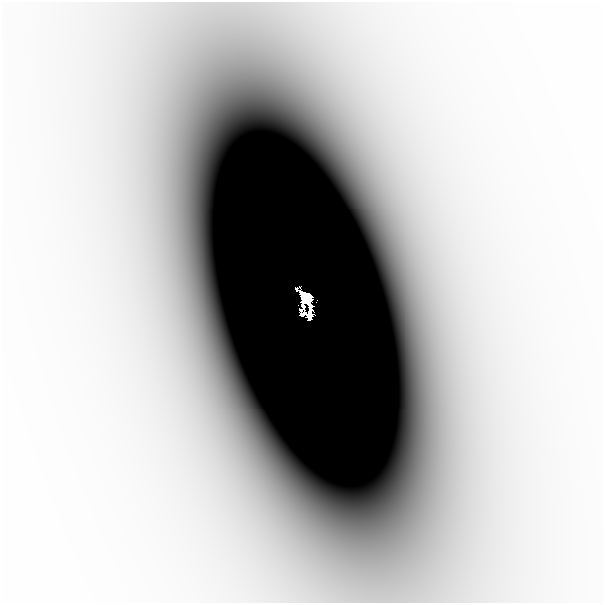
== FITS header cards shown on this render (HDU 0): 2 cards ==
NAXIS1  =                  601
NAXIS2  =                  601

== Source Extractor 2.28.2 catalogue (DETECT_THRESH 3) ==
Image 601 x 601 px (HDU 0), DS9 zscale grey, 1 PNG px = 1 image px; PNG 605 x 605 px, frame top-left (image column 1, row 601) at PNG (2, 2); no overlay
Background -3.10e-06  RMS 1.1e-06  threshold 3.38e-06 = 3 sigma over >= 5 px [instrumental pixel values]
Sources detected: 6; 3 with non-positive FLUX_AUTO (blend fragments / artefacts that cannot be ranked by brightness) are not listed; the other 3 listed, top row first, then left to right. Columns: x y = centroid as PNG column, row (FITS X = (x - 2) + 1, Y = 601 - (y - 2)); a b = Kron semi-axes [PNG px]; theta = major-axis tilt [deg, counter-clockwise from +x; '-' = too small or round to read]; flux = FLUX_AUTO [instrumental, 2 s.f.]
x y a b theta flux
193 262 37 18 -79 0.0055
306 298 12 8 -55 1.2
310 312 13 4 85 0.17
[3 non-positive-flux detections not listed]